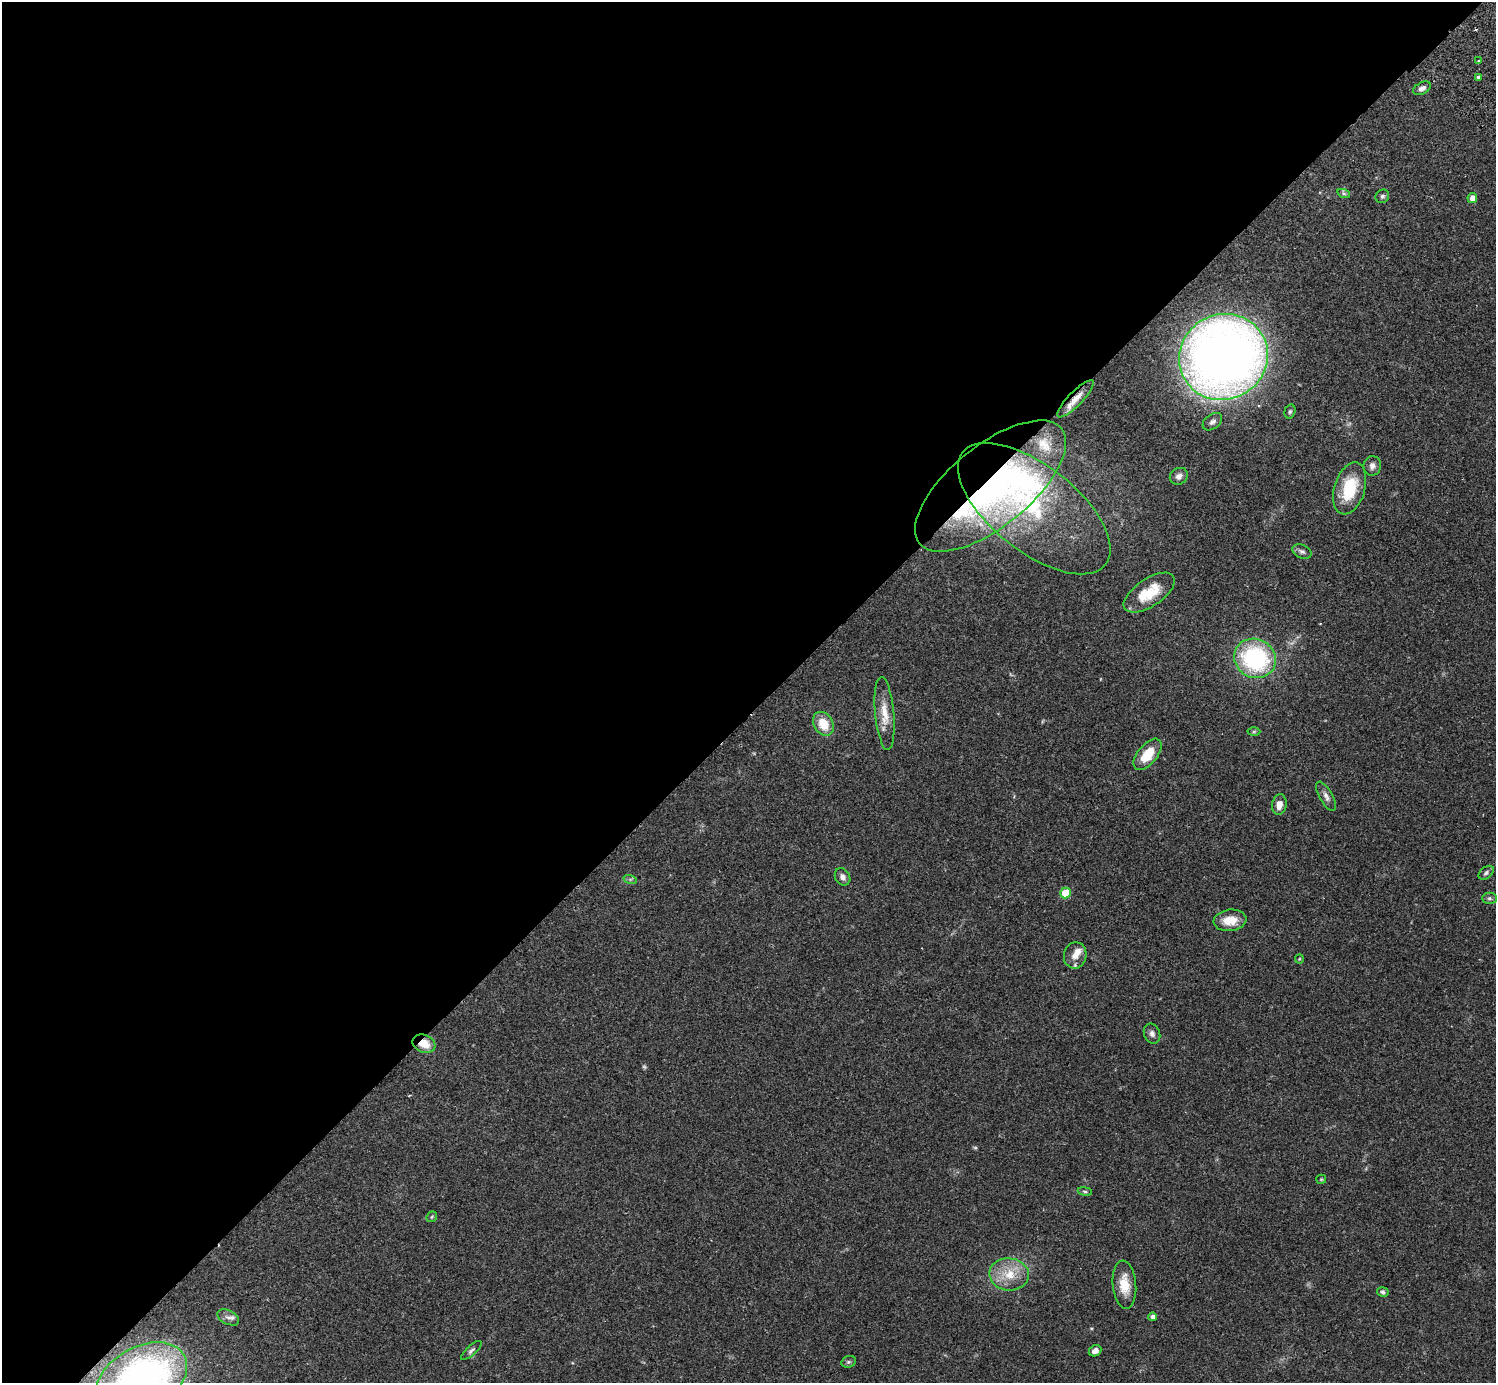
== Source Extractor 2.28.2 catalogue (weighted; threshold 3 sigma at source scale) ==
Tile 5 of 4 x 4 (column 1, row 2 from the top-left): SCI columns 43-1536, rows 2966-4346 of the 6063 x 6071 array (HDU 1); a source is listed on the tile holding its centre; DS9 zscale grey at full resolution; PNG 1498 x 1385 px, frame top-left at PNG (2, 2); each listed source drawn as its Kron ellipse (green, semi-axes under 4 px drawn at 4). Shown black and unused: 52% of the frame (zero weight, under 2 of 3 exposures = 3% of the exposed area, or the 3 px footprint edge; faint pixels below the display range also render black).
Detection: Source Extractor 2.28.2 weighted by HDU 2 'WHT'; one run over the whole footprint, this tile lists its part. Background 0.0823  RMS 0.0059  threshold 0.0265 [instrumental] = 3 sigma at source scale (4.5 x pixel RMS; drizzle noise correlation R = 1.50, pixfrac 1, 0.05/0.05 arcsec/px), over >= 5 px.
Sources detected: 52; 2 too faint to see at this stretch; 1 cosmic-ray / hot-pixel residue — neither listed nor drawn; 3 inside a brighter listed object's ellipse — not listed separately; the other 46 listed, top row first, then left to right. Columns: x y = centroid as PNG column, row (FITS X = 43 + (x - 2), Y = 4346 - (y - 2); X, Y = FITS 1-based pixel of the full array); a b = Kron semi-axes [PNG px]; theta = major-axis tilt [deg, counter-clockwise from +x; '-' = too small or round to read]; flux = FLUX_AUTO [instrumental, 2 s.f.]
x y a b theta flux
1479 61 3 3 - 1.2
1479 77 4 3 - 6.3
1422 88 9 5 28 2.1
1344 194 6 4 -19 1
1382 196 7 6 - 1.4
1472 198 5 5 - 4.2
1223 357 45 42 29 590
1075 399 25 7 46 6.3
1290 411 7 5 73 1.1
1212 422 11 7 37 2.1
1372 466 10 8 83 2.7
1179 476 9 8 - 2.9
991 486 91 40 39 180
1350 488 27 15 73 24
1034 509 91 43 -38 87
1302 551 10 6 -24 1.8
1149 593 29 14 34 18
1255 658 21 19 -26 73
885 713 37 9 -85 10
823 724 13 9 -60 12
1254 732 6 4 1 0.73
1148 754 18 9 51 13
1326 796 16 6 -61 3
1279 805 10 7 80 4.6
1486 873 9 5 41 1.6
843 877 9 7 -59 2.8
630 879 7 4 -18 1
1065 893 5 5 - 14
1489 898 7 5 0 1.1
1230 920 16 10 7 9.8
1075 955 13 11 80 5.3
1299 959 4 4 - 0.63
1152 1034 10 8 -70 2.4
424 1044 12 9 -21 9.2
1321 1179 5 4 - 0.64
1085 1191 7 3 -8 0.86
432 1217 6 4 46 0.79
1009 1274 20 16 -5 14
1124 1285 24 11 -85 11
1383 1292 6 5 - 1.1
228 1317 12 7 -27 2.6
1153 1317 4 4 - 2
471 1350 13 5 43 1.7
1095 1351 6 5 - 2.9
849 1362 7 5 20 1.2
141 1379 49 32 29 260
Overlapping masked pixels (flux is a lower limit): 3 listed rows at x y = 1075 399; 991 486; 424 1044
Isophote crosses this tile's border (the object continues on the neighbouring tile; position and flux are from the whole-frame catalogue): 1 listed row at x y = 141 1379